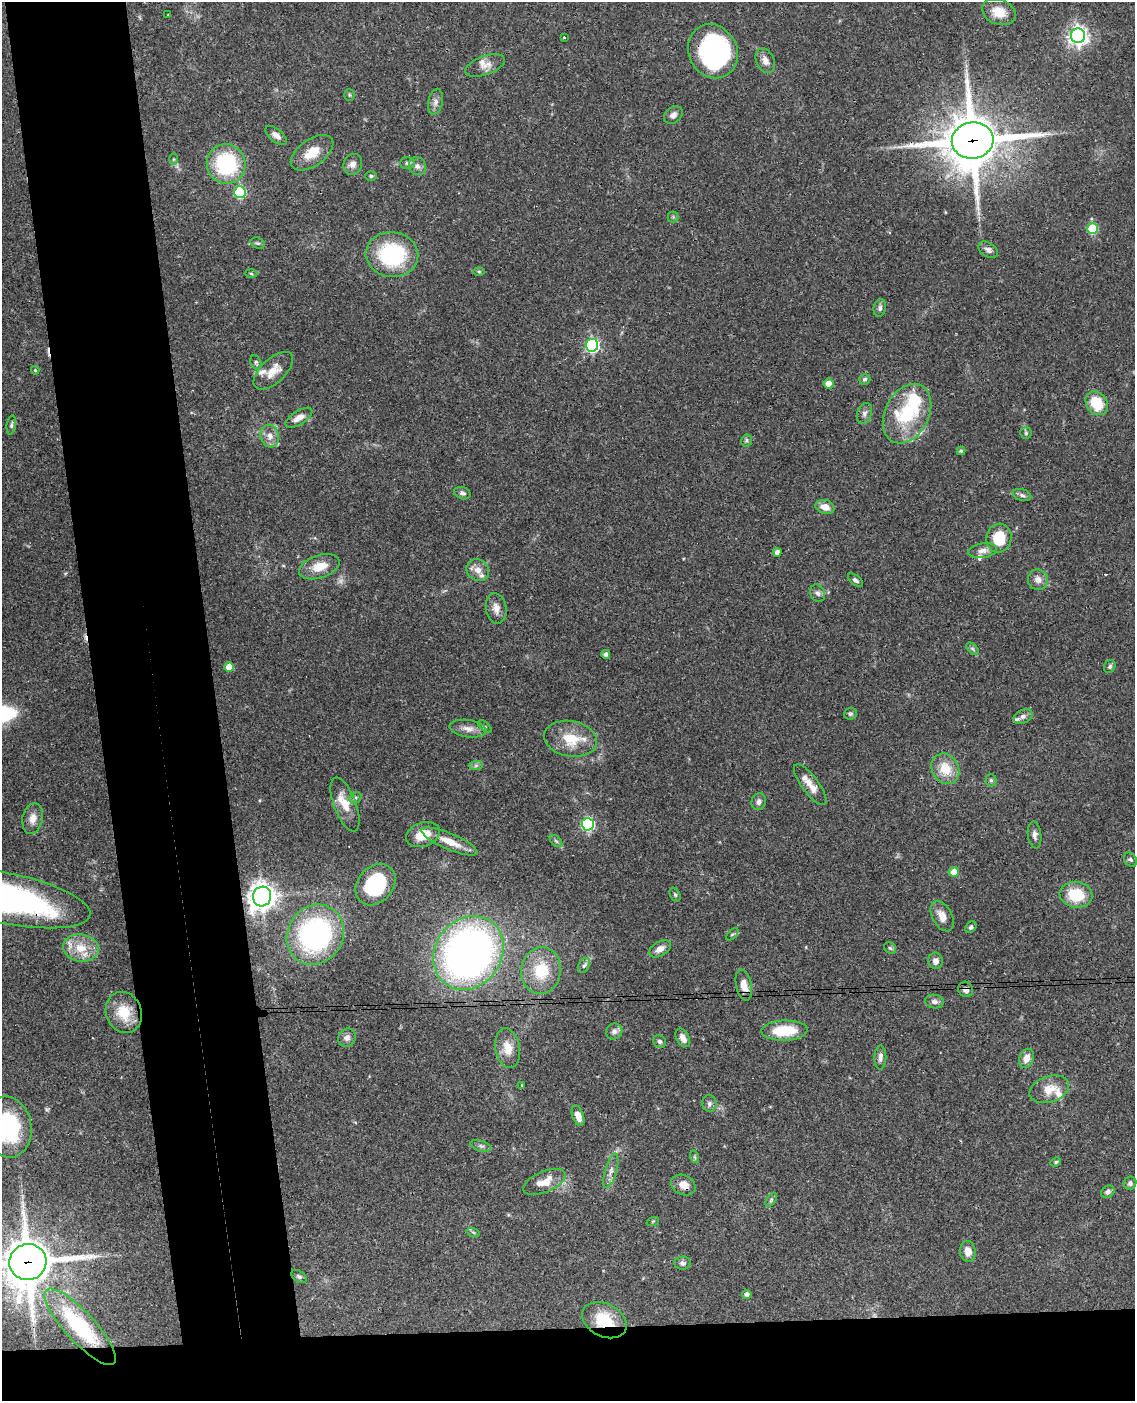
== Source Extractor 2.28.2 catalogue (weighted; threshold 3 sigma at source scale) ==
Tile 11 of 4 x 3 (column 3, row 3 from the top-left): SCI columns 2325-3457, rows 243-1641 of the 4648 x 4580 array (HDU 1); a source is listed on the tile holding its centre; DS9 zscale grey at full resolution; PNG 1137 x 1403 px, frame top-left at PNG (2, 2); each listed source drawn as its Kron ellipse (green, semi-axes under 4 px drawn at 4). Shown black and unused: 15% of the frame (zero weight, under 3 of 4 exposures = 6% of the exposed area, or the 3 px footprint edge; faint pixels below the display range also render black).
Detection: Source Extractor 2.28.2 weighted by HDU 2 'WHT'; one run over the whole footprint, this tile lists its part. Background 0.0901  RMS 0.0036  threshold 0.0161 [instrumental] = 3 sigma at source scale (4.5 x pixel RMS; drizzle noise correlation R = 1.50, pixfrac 1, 0.05/0.05 arcsec/px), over >= 5 px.
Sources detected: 147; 1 too faint to see at this stretch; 2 inside a brighter object's white glare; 3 cosmic-ray / hot-pixel residue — neither listed nor drawn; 11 inside a brighter listed object's ellipse — not listed separately; the other 130 listed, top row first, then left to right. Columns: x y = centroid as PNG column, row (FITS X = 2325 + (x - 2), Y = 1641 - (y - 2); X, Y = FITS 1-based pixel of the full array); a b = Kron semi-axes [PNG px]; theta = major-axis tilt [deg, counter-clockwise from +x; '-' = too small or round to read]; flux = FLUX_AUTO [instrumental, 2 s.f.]
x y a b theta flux
999 12 17 12 -21 6.3
168 15 2 2 - 0.26
1078 36 7 7 - 180
564 37 3 2 - 0.23
713 51 28 24 -63 40
765 61 13 9 -65 2.4
485 66 21 9 19 3.1
349 95 5 5 - 0.54
435 102 13 7 77 1.8
673 115 10 7 40 1.7
276 135 13 6 -38 2
973 141 21 18 7 1900
312 153 24 13 35 7.2
173 159 5 3 - 0.41
407 163 7 6 - 0.89
226 164 20 19 - 31
353 164 11 9 62 2.1
417 166 9 8 - 1.6
371 176 6 5 - 0.51
240 192 6 5 - 32
673 217 5 5 - 0.5
1092 229 5 5 - 17
258 243 7 5 -18 0.7
988 250 11 7 -32 1.4
392 255 26 22 -7 32
479 272 6 4 -1 0.48
251 274 6 4 -2 0.46
880 308 9 6 77 1.2
592 345 6 6 - 62
256 362 7 5 -65 0.74
35 370 4 4 - 0.48
273 371 24 12 42 5.3
865 379 6 5 - 0.83
829 384 5 5 - 5.3
1097 403 13 10 -53 11
864 413 11 7 71 1.5
907 414 31 22 63 21
299 418 15 6 32 2.9
11 425 9 4 82 0.77
1026 433 5 5 - 0.64
270 436 11 9 -76 2.7
747 440 6 5 - 0.6
961 451 4 4 - 0.43
462 493 8 6 -19 1.1
1022 495 9 5 -16 1.1
825 507 9 7 -15 3.3
999 538 14 12 77 13
983 551 14 7 8 2.3
777 552 4 4 - 1.8
319 567 21 11 18 6.3
478 570 12 10 -40 3
856 580 9 4 -39 0.83
1038 580 10 10 - 2.6
818 593 9 7 -69 1.3
496 608 15 10 -80 2.9
972 649 7 4 -45 0.68
606 654 4 4 - 1.3
1110 666 7 5 63 0.86
229 667 5 4 - 4.7
850 714 6 6 - 0.68
1023 716 10 6 25 1.4
485 727 8 4 -41 0.54
468 729 19 8 -8 2.8
571 739 26 17 -10 11
476 766 7 4 1 0.77
945 769 16 13 -60 8.1
991 780 6 5 - 0.69
810 785 25 8 -53 3.9
355 798 6 5 - 0.62
759 802 8 7 - 1.3
345 805 28 11 -69 6.2
33 818 15 10 80 3.2
588 824 6 6 - 49
423 835 17 12 19 6.6
1035 835 13 6 -83 1.6
450 841 30 8 -23 6.3
556 841 7 4 -45 0.67
1130 860 7 6 - 0.82
954 872 5 5 - 4.6
375 885 22 18 50 27
675 895 7 5 -63 0.61
1076 895 16 13 -8 13
262 897 10 9 - 360
4 898 88 25 -11 120
942 916 16 9 -62 3.5
971 927 6 5 - 0.89
732 934 8 3 44 0.51
315 935 31 27 58 68
81 948 18 13 -8 7.2
890 948 6 5 - 0.66
660 949 12 7 30 2.6
468 953 39 33 53 200
935 961 8 7 - 1.6
584 966 8 5 61 0.94
541 970 23 20 83 14
744 985 15 7 -78 4.4
966 989 8 7 - 1.9
934 1001 9 7 -8 1.5
124 1012 21 18 -70 8.5
614 1031 8 7 - 1.6
784 1031 23 10 2 13
347 1038 9 8 - 1.6
683 1038 10 6 -62 2.3
660 1041 7 6 - 0.97
508 1048 20 12 -80 5.3
880 1058 12 6 89 1.5
1026 1058 10 7 68 2.8
522 1086 3 3 - 0.68
1049 1089 20 13 18 5.8
709 1104 8 7 - 1.1
578 1116 10 5 -70 2.9
8 1127 31 23 -81 34
481 1146 10 5 -17 1.1
695 1157 6 4 -71 0.52
1056 1162 6 4 24 0.49
611 1171 18 6 73 2.2
544 1182 22 10 23 5.8
1130 1183 6 6 - 1.1
683 1185 13 10 -25 3.4
1108 1192 7 6 - 1
771 1200 7 4 54 0.63
653 1221 6 4 19 0.47
473 1232 7 4 -19 0.59
968 1251 10 8 -84 3.1
28 1262 18 18 - 1300
683 1263 8 6 4 1
299 1276 8 5 -31 0.82
747 1294 5 4 - 1.3
604 1320 23 16 -27 13
80 1327 50 15 -47 31
Overlapping masked pixels (flux is a lower limit): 8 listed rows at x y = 713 51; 973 141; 4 898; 966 989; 683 1185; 28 1262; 604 1320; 80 1327
Isophote crosses this tile's border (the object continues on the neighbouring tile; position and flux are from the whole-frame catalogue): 4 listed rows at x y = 4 898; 8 1127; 28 1262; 80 1327